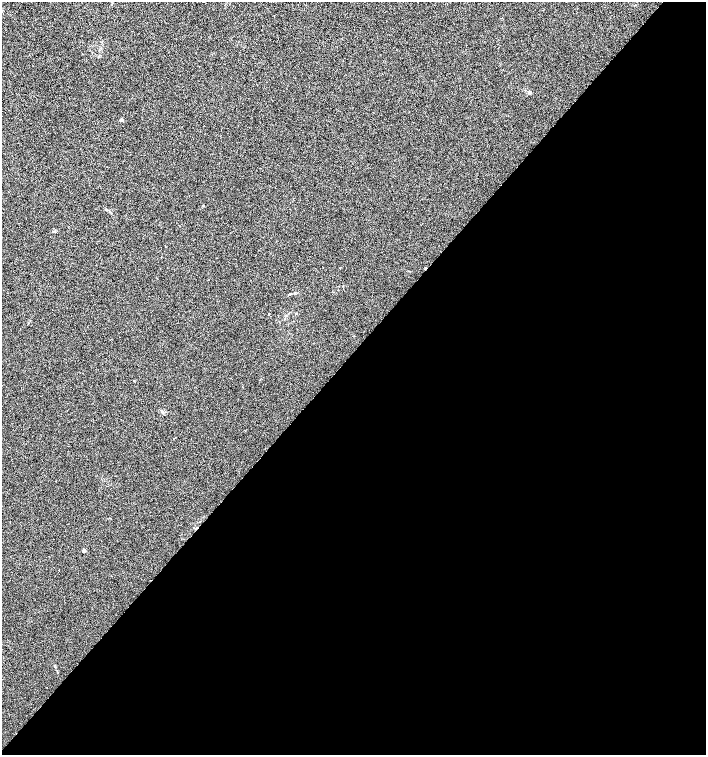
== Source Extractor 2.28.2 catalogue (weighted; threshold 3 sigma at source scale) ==
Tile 12 of 4 x 4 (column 4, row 3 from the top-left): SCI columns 4456-5863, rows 1506-3010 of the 6027 x 6025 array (HDU 1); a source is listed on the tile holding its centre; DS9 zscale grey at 2 x 2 block average (1 PNG px = mean of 2 x 2 image px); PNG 708 x 757 px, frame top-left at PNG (2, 2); no overlay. Shown black and unused: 53% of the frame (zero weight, under 3 of 6 exposures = <1% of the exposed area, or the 3 px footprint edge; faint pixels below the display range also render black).
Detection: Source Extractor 2.28.2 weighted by HDU 2 'WHT'; one run over the whole footprint, this tile lists its part. Background 8.72e-04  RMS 0.0025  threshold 0.0103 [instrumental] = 3 sigma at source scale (4.09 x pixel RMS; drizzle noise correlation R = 1.36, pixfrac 0.8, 0.0396/0.0396 arcsec/px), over >= 5 px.
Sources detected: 5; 1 cosmic-ray / hot-pixel residue — not listed; the other 4 listed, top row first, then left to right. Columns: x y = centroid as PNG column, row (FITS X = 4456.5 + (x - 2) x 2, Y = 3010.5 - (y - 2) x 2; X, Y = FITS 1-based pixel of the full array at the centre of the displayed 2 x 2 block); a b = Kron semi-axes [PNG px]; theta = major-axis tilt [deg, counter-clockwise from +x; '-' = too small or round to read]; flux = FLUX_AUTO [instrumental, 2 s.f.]
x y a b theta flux
530 92 4 3 - 0.6
121 120 4 3 - 0.8
106 209 3 2 - 0.33
84 551 4 3 - 0.62